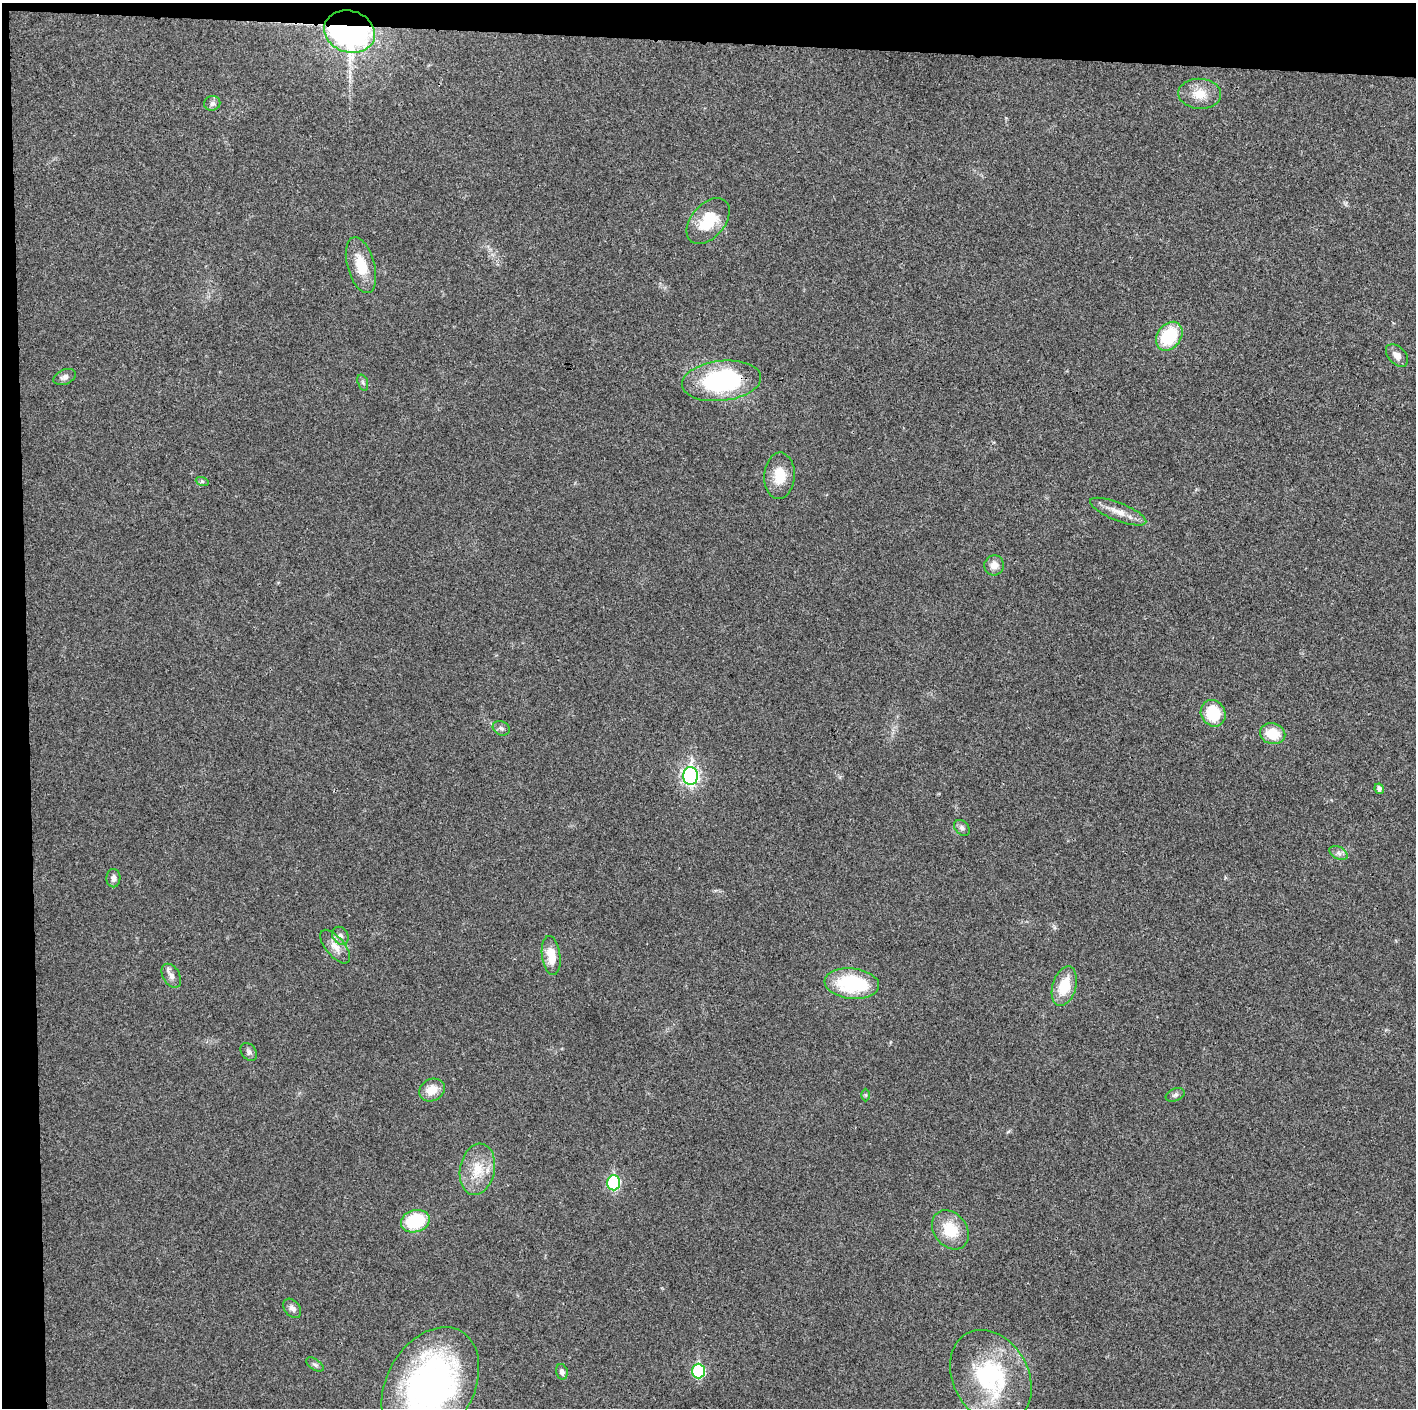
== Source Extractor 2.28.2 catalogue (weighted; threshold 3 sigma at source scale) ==
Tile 1 of 3 x 3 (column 1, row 1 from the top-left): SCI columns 1-1414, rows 2818-4223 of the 4243 x 4226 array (HDU 1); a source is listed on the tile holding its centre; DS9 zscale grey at full resolution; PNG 1418 x 1410 px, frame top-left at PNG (2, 3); each listed source drawn as its Kron ellipse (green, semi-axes under 4 px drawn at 4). Shown black and unused: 5% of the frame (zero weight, under 3 of 4 exposures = <1% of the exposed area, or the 3 px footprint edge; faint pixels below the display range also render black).
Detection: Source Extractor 2.28.2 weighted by HDU 2 'WHT'; one run over the whole footprint, this tile lists its part. Background 0.0191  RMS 0.0039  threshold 0.0175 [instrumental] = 3 sigma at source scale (4.5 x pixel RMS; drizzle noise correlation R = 1.50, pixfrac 1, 0.05/0.05 arcsec/px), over >= 5 px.
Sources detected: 42; all 42 listed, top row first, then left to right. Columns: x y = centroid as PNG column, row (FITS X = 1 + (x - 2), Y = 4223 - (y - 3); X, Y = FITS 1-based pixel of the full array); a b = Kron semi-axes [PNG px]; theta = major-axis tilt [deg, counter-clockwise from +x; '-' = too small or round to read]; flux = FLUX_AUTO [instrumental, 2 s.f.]
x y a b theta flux
350 32 26 20 -17 130
1200 94 21 15 -3 7.1
212 103 8 7 - 1.4
708 221 27 16 49 14
361 265 29 13 -74 11
1169 336 15 12 53 19
1397 355 13 8 -46 2.8
65 377 12 7 23 1.7
721 381 40 20 6 53
363 382 8 5 -71 0.88
779 476 23 15 87 8.4
202 481 6 4 -18 0.6
1118 512 30 9 -21 5.2
994 565 10 9 - 3.2
1213 713 14 12 -59 14
501 728 9 7 -25 1.2
1273 734 13 10 -13 9.6
691 776 9 7 90 100
1379 789 5 4 - 1.3
962 828 9 6 -49 1.4
1339 853 10 6 -27 1.5
113 878 9 7 88 1.6
340 936 9 7 -57 2
335 947 20 9 -50 4.2
551 956 20 9 -83 7.7
171 976 13 8 -59 2.4
852 984 27 15 -6 29
1064 986 20 11 73 12
249 1052 10 7 -56 1.2
432 1090 13 10 28 5.7
865 1095 6 4 -90 0.55
1175 1095 10 6 23 1.2
477 1169 26 17 79 11
613 1183 7 6 - 41
415 1221 14 11 15 20
950 1230 21 16 -51 12
292 1308 11 7 -49 1.6
315 1365 10 5 -33 1
698 1371 7 6 - 32
562 1372 8 6 -75 1.5
991 1377 49 37 -60 45
430 1385 62 43 60 140
Overlapping masked pixels (flux is a lower limit): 2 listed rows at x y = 350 32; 721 381
Isophote crosses this tile's border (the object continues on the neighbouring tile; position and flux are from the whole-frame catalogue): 1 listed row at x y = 430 1385